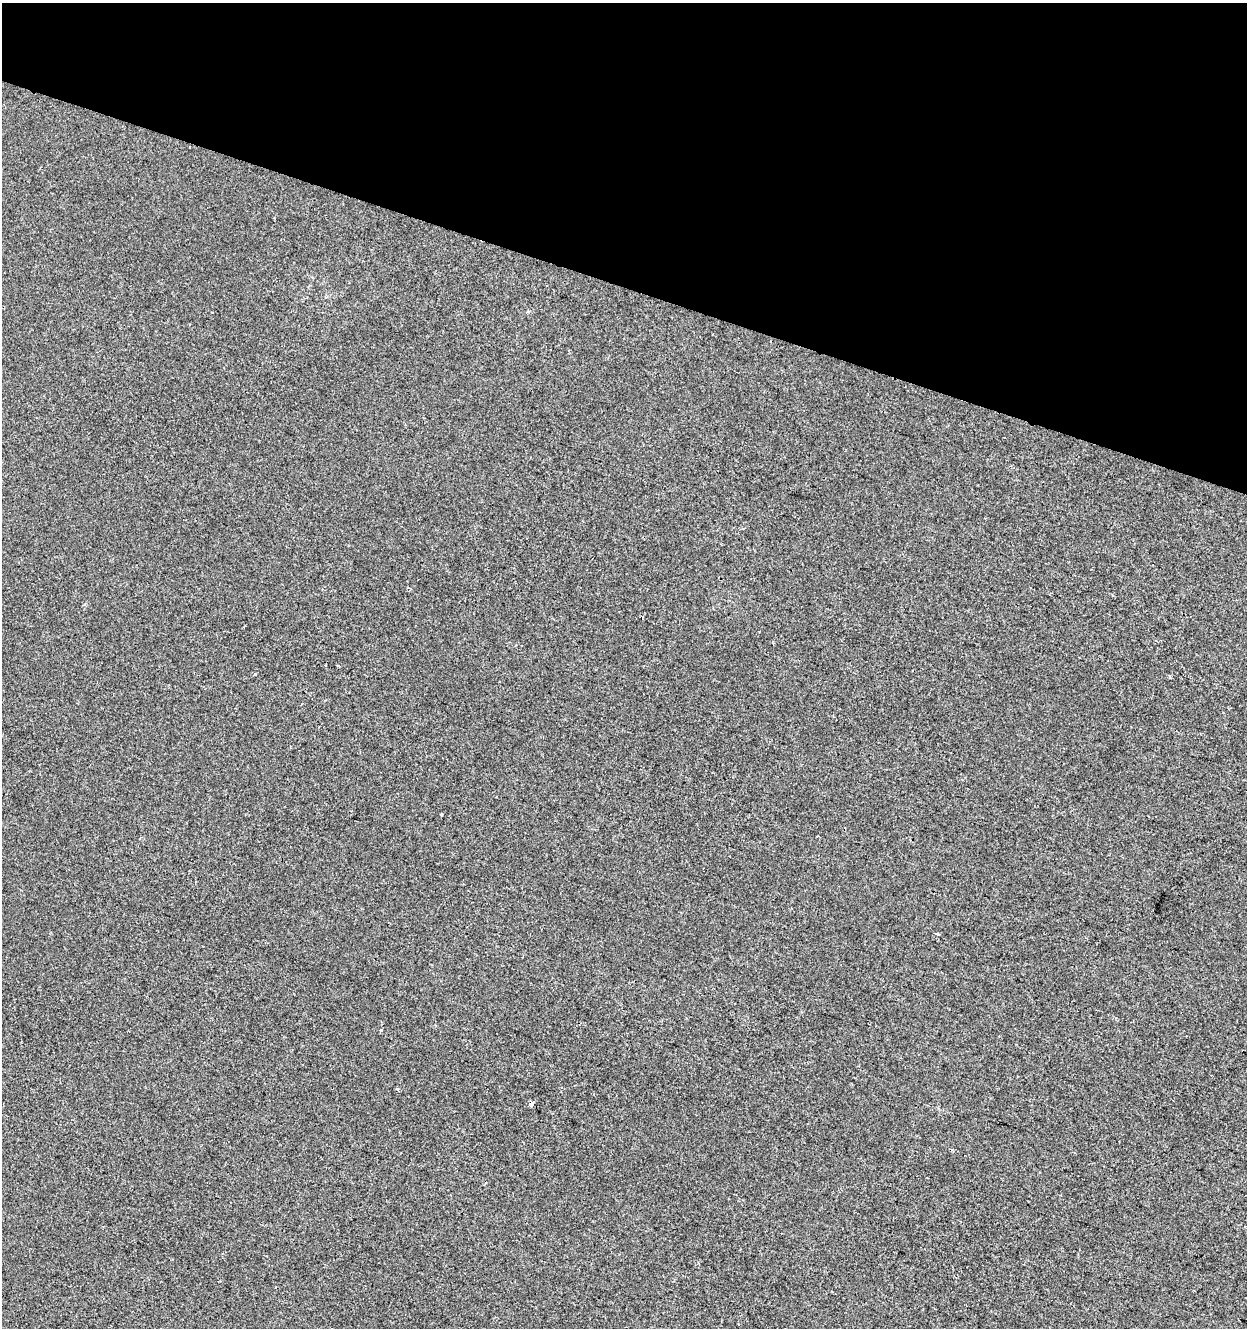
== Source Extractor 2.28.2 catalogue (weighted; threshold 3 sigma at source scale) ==
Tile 2 of 4 x 4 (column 2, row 1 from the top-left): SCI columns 1525-2769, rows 3980-5305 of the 5476 x 5312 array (HDU 1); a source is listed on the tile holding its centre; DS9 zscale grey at full resolution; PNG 1249 x 1330 px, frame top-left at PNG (2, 3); no overlay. Shown black and unused: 21% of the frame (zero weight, under 2 of 3 exposures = <1% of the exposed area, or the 3 px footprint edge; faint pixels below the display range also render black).
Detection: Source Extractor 2.28.2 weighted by HDU 2 'WHT'; one run over the whole footprint, this tile lists its part. Background -6.33e-04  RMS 0.0042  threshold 0.0187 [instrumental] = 3 sigma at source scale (4.5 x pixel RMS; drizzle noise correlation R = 1.50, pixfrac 1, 0.0396/0.0396 arcsec/px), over >= 5 px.
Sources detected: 4; all 4 listed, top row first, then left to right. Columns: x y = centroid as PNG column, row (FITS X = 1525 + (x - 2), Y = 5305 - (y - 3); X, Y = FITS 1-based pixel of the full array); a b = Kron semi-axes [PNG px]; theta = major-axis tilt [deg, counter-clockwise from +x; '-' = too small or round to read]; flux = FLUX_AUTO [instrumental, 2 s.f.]
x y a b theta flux
254 674 4 3 - 0.64
441 815 3 2 - 0.36
381 1030 4 4 - 0.46
531 1104 4 4 - 2.4
Overlapping masked pixels (flux is a lower limit): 1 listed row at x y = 531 1104